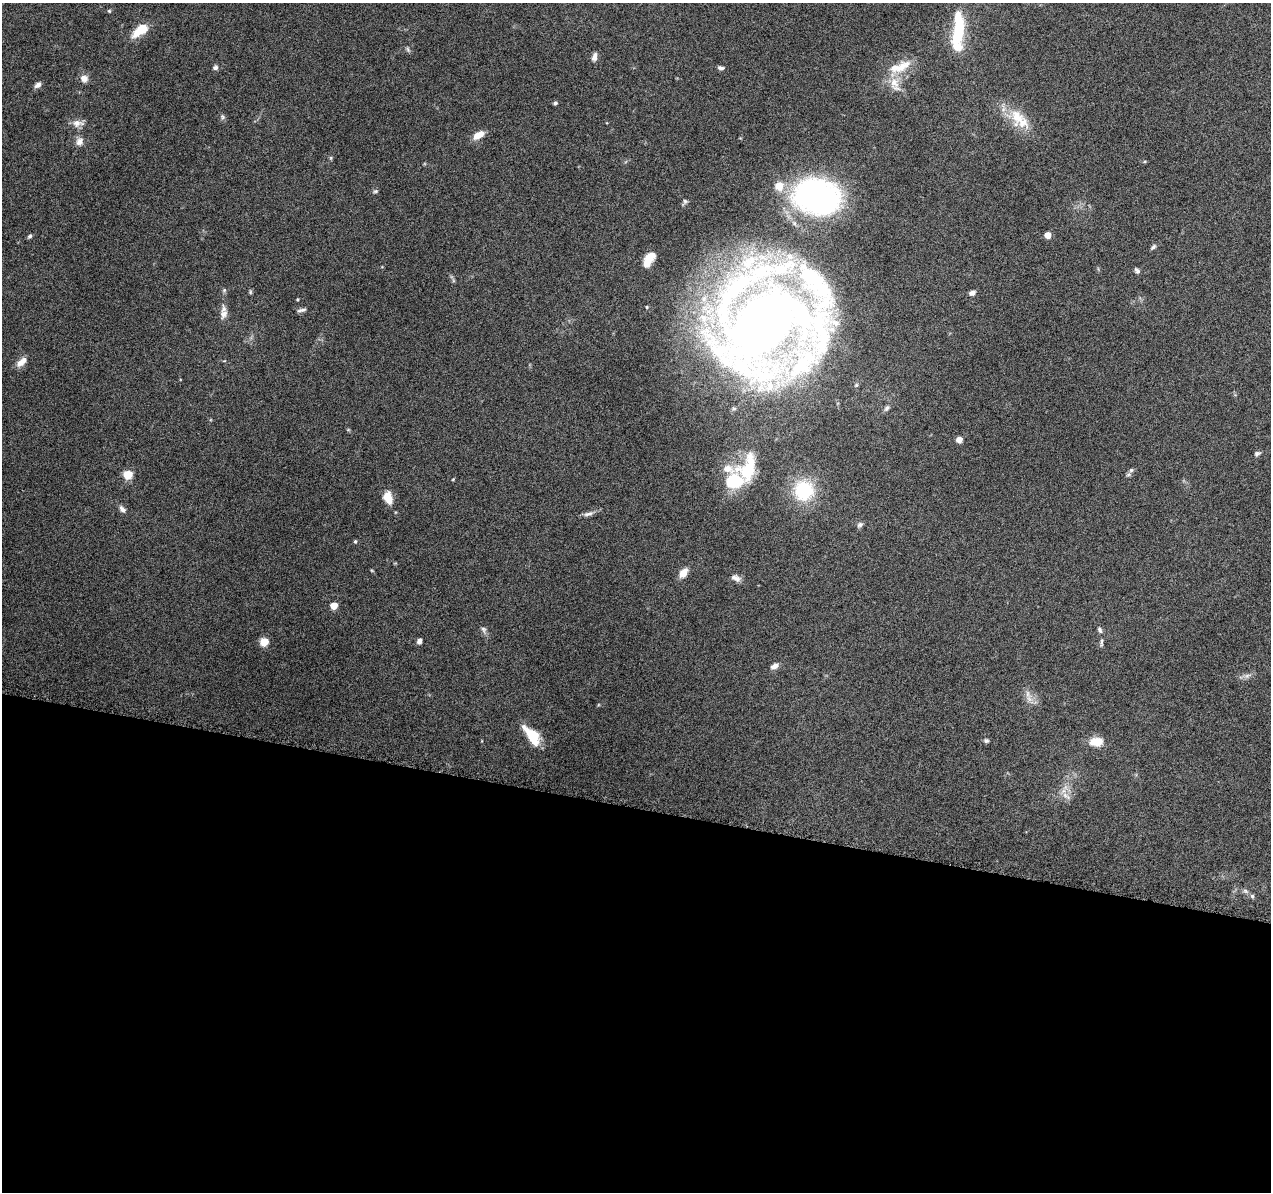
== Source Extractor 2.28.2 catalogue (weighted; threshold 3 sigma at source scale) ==
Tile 14 of 4 x 4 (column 2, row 4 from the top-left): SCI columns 1294-2562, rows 304-1493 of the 5116 x 5307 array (HDU 1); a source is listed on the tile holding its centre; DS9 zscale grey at full resolution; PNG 1273 x 1194 px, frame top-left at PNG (2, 3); no overlay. Shown black and unused: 32% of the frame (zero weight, under 9 of 18 exposures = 2% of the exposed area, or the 3 px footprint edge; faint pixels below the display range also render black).
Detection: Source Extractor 2.28.2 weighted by HDU 2 'WHT'; one run over the whole footprint, this tile lists its part. Background 0.116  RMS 0.0038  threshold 0.0155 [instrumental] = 3 sigma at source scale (4.09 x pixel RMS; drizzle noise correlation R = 1.36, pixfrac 0.8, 0.0396/0.0396 arcsec/px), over >= 5 px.
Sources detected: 72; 1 inside a brighter object's white glare — not listed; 8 inside a brighter listed object's ellipse — not listed separately; the other 63 listed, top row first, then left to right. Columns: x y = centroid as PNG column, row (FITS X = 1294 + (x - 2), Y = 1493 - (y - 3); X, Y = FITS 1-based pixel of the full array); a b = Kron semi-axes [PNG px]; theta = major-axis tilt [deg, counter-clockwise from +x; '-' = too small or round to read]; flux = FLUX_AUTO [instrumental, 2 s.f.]
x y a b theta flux
109 11 5 4 - 0.45
140 30 20 10 35 7.3
957 37 38 14 87 14
408 49 8 4 -70 0.61
594 57 11 6 76 1.6
901 67 32 12 33 7.4
215 68 6 6 - 0.98
720 68 8 5 -11 0.85
84 78 9 8 - 2.2
38 85 8 5 39 1.3
555 103 5 4 - 0.65
222 117 8 5 -58 0.74
1017 117 23 18 -45 8.8
78 123 17 8 1 2.5
478 135 12 7 31 4.1
79 141 11 9 61 2
331 158 6 4 -72 0.42
779 186 6 6 - 8
375 191 7 5 20 0.59
817 197 38 27 -14 120
685 201 7 6 - 0.77
1047 235 5 4 - 4.3
30 236 6 4 39 0.62
1153 247 8 5 45 0.75
649 259 18 9 58 5.8
1137 270 8 5 -53 0.82
250 292 6 4 -90 0.46
972 293 7 5 19 1.5
297 299 3 3 - 0.33
302 310 13 4 9 0.95
224 314 14 9 67 2.3
767 324 96 72 34 540
22 362 15 7 42 2.8
887 408 9 5 57 0.88
959 440 5 5 - 3.1
1257 453 8 5 19 0.8
748 468 52 23 61 18
1131 470 6 6 - 0.76
128 475 5 5 - 14
453 479 4 3 - 0.3
804 490 20 20 - 20
388 498 10 7 -68 7
122 509 10 6 -46 1.4
588 514 16 5 15 1.5
860 525 8 6 41 0.95
355 541 5 4 - 0.52
683 573 10 6 52 4
736 578 13 8 -27 1.9
334 606 5 5 - 6.2
484 629 10 7 -66 1.1
1100 630 9 5 -63 0.9
419 641 6 5 - 1.1
264 642 7 7 - 4.7
1102 642 12 3 89 0.78
774 666 10 6 24 1.8
1247 676 9 6 17 1.2
1028 694 16 6 -78 2
532 736 23 10 -53 10
986 741 7 5 -1 0.69
1096 742 13 9 4 5.7
1066 796 16 5 -33 1.7
1245 891 7 5 -43 0.83
1252 896 6 5 - 0.71